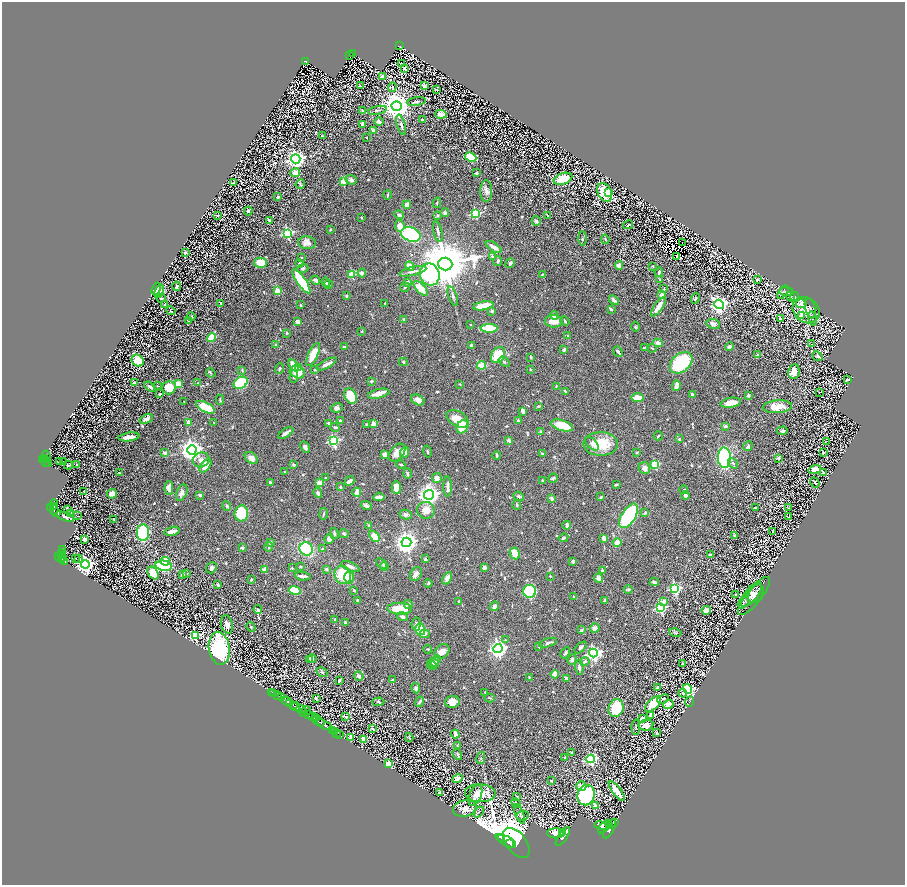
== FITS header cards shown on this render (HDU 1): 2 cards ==
NAXIS1  =                 1805
NAXIS2  =                 1766

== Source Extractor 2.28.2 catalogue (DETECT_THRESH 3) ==
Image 1805 x 1766 px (HDU 1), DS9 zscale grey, zoomed out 1/2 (1 PNG px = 2 x 2 image px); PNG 907 x 887 px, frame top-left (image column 1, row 1766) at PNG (2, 2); each listed source drawn as its Kron ellipse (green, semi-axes under 4 px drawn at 4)
Background 0.844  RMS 0.025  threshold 0.0741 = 3 sigma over >= 5 px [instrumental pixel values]
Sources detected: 895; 91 cannot appear on this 1/2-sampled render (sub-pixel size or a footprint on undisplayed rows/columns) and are neither listed nor drawn; of the other 804, the 500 brightest by FLUX_AUTO listed and drawn (304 fainter detections omitted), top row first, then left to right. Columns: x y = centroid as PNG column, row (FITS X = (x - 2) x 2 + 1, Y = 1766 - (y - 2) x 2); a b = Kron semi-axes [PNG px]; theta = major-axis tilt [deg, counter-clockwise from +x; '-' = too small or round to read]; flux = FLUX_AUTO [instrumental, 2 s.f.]
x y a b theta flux
399 46 4 2 - 160
352 54 3 2 - 97
350 55 2 1 - 8
305 61 4 2 - 160
401 64 2 1 - 27
404 68 3 2 - 5.7
382 76 4 2 - 9.6
424 85 4 3 - 17
360 86 3 2 - 5.3
392 87 5 3 - 4.8
437 90 4 2 - 6.2
417 102 9 3 9 7.5
397 106 5 5 - 8300
363 110 4 3 - 6.5
378 110 9 2 12 8
441 114 6 4 -5 22
422 120 2 2 - 4
379 121 4 3 - 19
362 124 3 2 - 24
401 125 10 3 -74 11
374 131 3 2 - 26
322 136 3 2 - 4.1
366 138 3 2 - 4
471 157 6 4 -26 160
296 159 4 4 - 2400
295 173 5 4 - 52
476 173 3 3 - 9.6
563 179 10 5 19 110
351 180 6 4 -21 15
343 182 3 2 - 140
234 183 3 2 - 6.2
300 184 5 3 - 5.5
486 191 11 5 -90 21
605 192 10 6 -64 150
609 193 3 2 - 56
388 195 5 3 - 4.9
278 197 3 2 - 7.4
437 203 5 3 - 4.8
407 205 4 4 - 27
248 211 4 3 - 9.9
445 213 4 4 - 12
476 213 3 3 - 410
217 215 3 2 - 4.4
399 215 5 3 - 12
437 215 2 2 - 24
547 215 3 2 - 5.3
362 217 3 2 - 5.1
269 221 4 3 - 4.7
536 221 5 3 - 11
628 225 5 2 - 4.6
400 226 5 5 - 47
330 230 2 2 - 5.6
438 231 10 3 -77 10
287 233 4 4 - 620
411 234 10 7 -19 430
582 239 7 3 -89 5
605 239 4 3 - 5
682 242 3 1 - 5.8
307 243 9 6 -6 26
494 247 9 3 -33 29
185 253 4 3 - 7.4
492 256 4 3 - 7.9
676 256 3 1 - 6.7
301 257 2 2 - 5
498 261 5 3 - 8.3
260 263 6 5 - 85
510 263 5 3 - 9.6
299 264 4 4 - 6.3
445 264 7 6 - 32000
619 265 4 4 - 31
410 266 5 3 - 71
652 266 2 2 - 5.3
302 268 6 4 17 12
413 271 14 4 13 21
659 272 4 3 - 8.1
362 273 4 4 - 12
352 275 3 3 - 170
430 275 11 10 - 710
542 275 4 2 - 4.5
659 279 3 3 - 4
315 280 5 3 - 17
757 280 4 3 - 7.2
301 281 14 4 -55 250
326 282 4 3 - 9.9
407 282 3 3 - 15
328 285 4 3 - 6.6
177 286 5 3 - 12
405 287 5 3 - 5.6
421 288 9 4 -46 72
156 289 6 4 67 120
664 289 4 2 - 4.1
159 291 7 4 67 61
278 291 2 2 - 110
783 292 7 4 55 8
786 292 7 3 -6 6.5
662 295 3 3 - 29
346 296 2 2 - 7.1
453 296 10 3 -71 12
791 297 5 3 - 6.6
794 297 5 3 - 5.3
161 298 4 3 - 9.4
695 299 5 3 - 9.2
614 300 6 3 -48 16
221 303 3 2 - 5.2
385 303 2 2 - 5.6
165 304 2 2 - 8.4
719 304 5 4 - 1600
801 304 5 4 - 57
301 305 3 2 - 4.8
483 306 10 4 11 77
658 307 11 3 55 66
810 308 10 5 -74 15
611 309 3 2 - 5.4
806 310 14 12 -40 56
171 311 5 3 - 6.2
492 311 2 2 - 24
802 315 4 3 - 110
554 316 4 4 - 9.3
191 317 4 3 - 8.4
780 318 4 3 - 13
813 318 7 3 -76 8.4
404 319 3 2 - 9.6
188 320 2 2 - 14
554 321 9 6 -1 55
565 321 5 2 - 5.1
298 322 4 3 - 17
713 324 7 5 -8 20
470 325 2 2 - 5.6
635 327 5 3 - 5
489 328 8 4 -1 140
362 332 2 2 - 6.8
287 333 3 2 - 10
568 336 2 2 - 20
212 338 4 3 - 110
658 343 5 3 - 22
812 344 2 1 - 25
276 345 2 2 - 19
471 345 4 3 - 9.2
729 346 5 3 - 13
344 347 2 2 - 9
644 348 4 3 - 8.4
652 348 4 3 - 5.5
564 350 3 3 - 14
618 351 6 2 -50 11
313 354 12 5 65 87
498 355 9 6 60 130
757 355 4 4 - 7.2
818 356 5 4 - 9.2
531 357 4 3 - 5.4
138 361 7 5 -37 100
403 362 4 2 - 8.3
504 362 6 3 -36 9.4
681 363 13 9 42 290
327 364 11 3 28 23
294 365 7 3 -57 65
482 365 4 3 - 94
299 368 4 3 - 29
279 369 5 3 - 7.3
315 369 3 3 - 7.1
530 369 3 2 - 4.2
242 370 4 2 - 4.7
297 372 8 6 -21 68
794 372 7 5 82 63
211 373 5 3 - 5
294 377 6 3 88 5.9
848 380 3 2 - 7.2
371 381 4 3 - 6.7
135 383 3 2 - 14
198 383 3 3 - 5.7
241 383 7 5 32 460
178 384 3 3 - 100
460 384 3 2 - 4
158 386 4 3 - 4
556 386 4 2 - 4.1
676 386 5 3 - 25
150 387 6 3 -29 17
169 388 7 6 - 83
565 391 4 2 - 6.3
820 392 2 1 - 23
160 394 2 2 - 6.2
379 394 11 4 13 58
692 394 3 3 - 8.4
748 395 2 2 - 28
351 396 8 6 -60 110
638 398 6 3 0 77
220 400 5 3 - 5.1
418 400 7 5 -28 29
184 401 2 2 - 4.6
731 403 10 5 10 55
538 406 3 3 - 5
205 407 10 5 -27 150
777 407 15 6 4 69
337 408 6 4 9 14
523 411 4 3 - 30
146 419 7 3 23 20
457 419 12 7 -32 71
518 420 2 2 - 8.7
340 421 3 3 - 6.5
214 422 2 2 - 4.1
188 423 4 3 - 22
329 423 4 2 - 9
366 424 3 3 - 4.8
374 424 4 3 - 34
562 425 11 5 -18 99
725 426 2 2 - 21
335 427 4 3 - 8.5
462 427 7 5 58 120
782 431 5 4 - 8.7
541 432 3 2 - 13
286 433 8 3 32 24
658 436 4 3 - 7.3
129 437 11 3 7 42
679 439 4 3 - 5.1
333 441 4 3 - 520
509 441 4 3 - 19
827 441 2 1 - 5.7
592 444 8 4 -42 15
601 444 17 12 0 120
748 446 5 3 - 6.4
305 447 6 4 -62 15
192 450 5 4 - 3700
405 452 6 4 70 30
427 452 6 3 -77 5
637 452 4 3 - 4.5
823 452 2 2 - 13
165 453 3 3 - 15
397 453 10 6 49 42
385 454 4 3 - 20
542 454 3 3 - 5.7
46 456 6 3 -79 480
497 456 4 2 - 7.6
45 458 3 1 - 170
251 458 7 5 -38 33
724 458 10 6 -88 590
778 458 2 2 - 33
43 459 3 2 - 510
201 460 8 7 - 28
60 461 2 2 - 8.6
63 461 2 1 - 19
46 462 5 2 - 300
733 463 6 3 -50 8.3
49 464 4 2 - 220
655 464 3 3 - 240
68 465 4 2 - 6.5
77 465 4 3 - 6.8
293 465 4 3 - 5.6
401 465 4 2 - 7.2
205 466 8 4 52 64
644 468 6 5 - 26
815 469 6 3 18 43
285 472 3 2 - 5
119 473 3 2 - 5
823 473 4 2 - 11
407 474 5 3 - 7.8
325 478 4 3 - 4.6
437 478 5 4 - 27
553 478 5 3 - 7.1
542 480 3 2 - 5.2
350 481 5 3 - 24
270 482 3 3 - 6.8
815 482 5 2 - 8.5
320 483 3 3 - 62
616 485 4 3 - 4.6
340 487 3 2 - 5.2
396 487 6 5 - 33
448 487 10 3 -90 20
169 488 7 4 89 28
684 490 4 2 - 6.2
84 491 4 3 - 4.9
357 492 5 3 - 52
182 493 8 5 67 21
318 493 5 4 - 13
112 494 5 4 - 42
200 495 3 2 - 15
429 495 5 5 - 2700
685 495 4 4 - 16
519 496 6 4 -24 9.8
379 497 6 3 6 22
601 497 3 2 - 5.8
552 498 2 2 - 35
54 505 5 2 - 390
517 505 5 3 - 5.6
227 506 4 4 - 10
366 506 5 3 - 12
54 507 4 2 - 400
50 508 3 2 - 510
755 508 3 2 - 6.1
788 508 4 3 - 4.2
54 510 4 2 - 300
67 510 3 2 - 12
426 510 9 8 - 51
56 512 4 2 - 260
241 513 8 7 - 170
645 513 4 3 - 5.6
70 514 3 3 - 230
324 514 6 2 81 4.5
405 514 6 5 - 12
77 516 2 2 - 5.5
629 516 14 7 57 580
65 517 10 4 -20 19
789 517 4 3 - 5.6
114 519 2 2 - 4.5
369 525 4 3 - 4.3
567 525 4 2 - 17
172 531 7 3 14 33
773 531 4 2 - 4.3
143 533 8 6 90 390
334 533 5 3 - 8.6
344 534 5 3 - 7.7
374 536 6 4 -48 67
734 536 4 3 - 7.4
563 538 5 3 - 9
604 538 3 3 - 36
85 539 3 3 - 26
329 539 5 4 - 20
270 542 3 3 - 9.4
406 542 5 5 - 3600
617 542 4 4 - 30
269 547 4 3 - 4.9
242 548 2 2 - 38
62 549 2 1 - 23
306 549 7 6 - 250
322 549 4 3 - 6.2
515 553 6 5 - 82
61 554 5 3 - 630
710 555 3 2 - 15
58 556 3 2 - 640
62 557 2 1 - 74
75 558 2 2 - 11
79 558 2 2 - 21
62 559 2 1 - 180
426 559 3 2 - 7.9
64 561 4 2 - 230
165 561 5 3 - 87
573 561 3 3 - 13
382 563 6 4 -40 8.6
85 564 4 4 - 2500
164 566 8 5 -9 360
300 567 3 3 - 6.2
350 567 9 4 -24 21
384 567 4 3 - 15
211 568 6 5 - 15
292 568 3 3 - 4.7
484 568 3 3 - 17
265 569 4 3 - 48
326 569 3 3 - 11
602 571 4 3 - 9.6
153 573 7 5 -56 110
186 574 3 2 - 5
416 574 7 5 60 19
182 575 3 3 - 17
343 575 9 8 - 140
303 576 8 2 -6 16
550 576 3 3 - 4.6
349 577 6 5 - 35
447 578 7 4 62 32
598 578 5 4 - 22
251 579 3 3 - 4.7
654 582 4 3 - 12
428 583 4 3 - 4.8
218 585 4 3 - 9.4
675 589 4 4 - 590
295 590 6 4 -11 120
354 590 4 3 - 7.3
628 590 4 4 - 7.3
530 591 6 6 - 390
756 593 10 6 58 20
736 594 3 2 - 9.5
751 594 15 6 51 36
754 596 24 7 51 42
574 597 3 2 - 5.4
358 600 3 2 - 6.9
605 600 4 3 - 5.4
459 601 4 2 - 4.6
664 601 2 2 - 47
744 603 6 4 46 8.4
408 604 4 4 - 8.3
494 606 5 4 - 12
661 607 4 4 - 550
400 609 12 6 -1 130
258 610 4 2 - 8.6
706 610 4 4 - 51
402 617 5 4 - 16
335 619 2 2 - 5.9
345 622 3 3 - 6.8
227 624 9 6 -78 22
416 624 6 4 83 14
251 627 5 3 - 4.3
595 628 5 4 - 23
420 629 6 5 - 88
581 630 4 3 - 6
675 632 6 4 -12 7
425 634 5 4 - 16
195 635 4 3 - 380
505 640 4 3 - 4.7
548 643 9 4 18 14
539 647 3 3 - 4
219 648 16 10 -81 560
580 648 7 3 41 11
428 649 4 3 - 5.3
498 649 4 4 - 1800
442 651 8 6 47 39
565 653 6 3 59 9
593 653 4 4 - 1300
310 659 4 3 - 12
312 659 4 3 - 10
572 659 5 4 - 9.4
436 661 6 3 56 12
585 662 5 4 - 8.1
433 663 6 4 -16 13
683 664 4 3 - 8.2
432 665 5 3 - 8.6
579 667 7 3 -87 12
322 672 6 4 -32 9.1
555 674 4 3 - 57
359 676 5 3 - 15
529 677 3 2 - 4.9
566 678 4 3 - 9.1
339 680 3 2 - 11
393 680 3 3 - 9.6
657 687 3 2 - 6.8
416 688 5 4 - 13
687 689 5 3 - 260
272 692 2 1 - 9.2
485 692 3 2 - 5.3
274 693 2 1 - 58
683 693 4 3 - 4.6
278 696 4 1 - 130
281 698 3 2 - 310
316 698 3 2 - 8.3
490 698 5 2 - 4.4
663 699 6 4 26 9.9
287 701 6 3 -24 1000
690 701 5 2 - 4.3
378 702 6 4 3 6.8
420 702 5 3 - 8.4
452 702 7 6 - 59
290 703 2 2 - 450
653 704 10 5 43 150
668 704 5 3 - 54
293 705 3 2 - 740
296 707 4 2 - 1800
616 708 9 7 73 210
301 709 5 3 - 1100
307 710 4 2 - 220
304 712 3 2 - 400
308 715 3 2 - 880
312 716 4 3 - 730
650 716 3 2 - 6.4
346 717 4 2 - 8.3
315 718 2 2 - 220
643 718 2 2 - 37
319 721 6 2 -31 1500
324 725 8 3 -27 1700
646 725 7 5 10 34
636 727 8 2 88 4.2
373 729 4 2 - 8.8
332 730 2 1 - 21
334 731 3 1 - 62
337 733 3 1 - 18
657 733 3 2 - 7.2
455 734 4 3 - 38
339 735 2 1 - 15
409 737 4 2 - 4.2
351 738 3 2 - 42
364 739 3 3 - 160
457 745 4 2 - 4
572 752 2 2 - 7
457 754 6 3 -57 6.7
565 757 2 2 - 15
481 758 6 3 77 5
591 759 4 4 - 770
389 763 3 3 - 140
457 779 5 3 - 42
551 781 2 2 - 8.6
581 786 5 5 - 31
617 791 12 3 -53 81
439 792 4 4 - 9.6
480 793 15 9 -3 100
475 795 11 6 69 36
586 795 10 8 71 560
517 796 2 2 - 4.9
516 803 5 3 - 5.4
595 805 3 2 - 45
465 808 12 8 13 47
479 812 6 3 43 7.6
520 814 10 3 -68 11
523 816 6 4 7 10
615 822 3 1 - 340
610 825 3 2 - 630
600 826 6 4 -15 2100
605 827 8 4 44 3500
610 829 11 4 60 3900
556 833 8 5 -2 10000
563 833 4 2 - 990
563 837 11 3 56 4300
501 839 2 1 - 400
506 841 11 4 -29 7600
510 843 4 3 - 4500
516 843 17 10 -51 12000
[304 fainter detections neither listed nor drawn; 91 sub-pixel or undisplayed-footprint detections neither listed nor drawn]